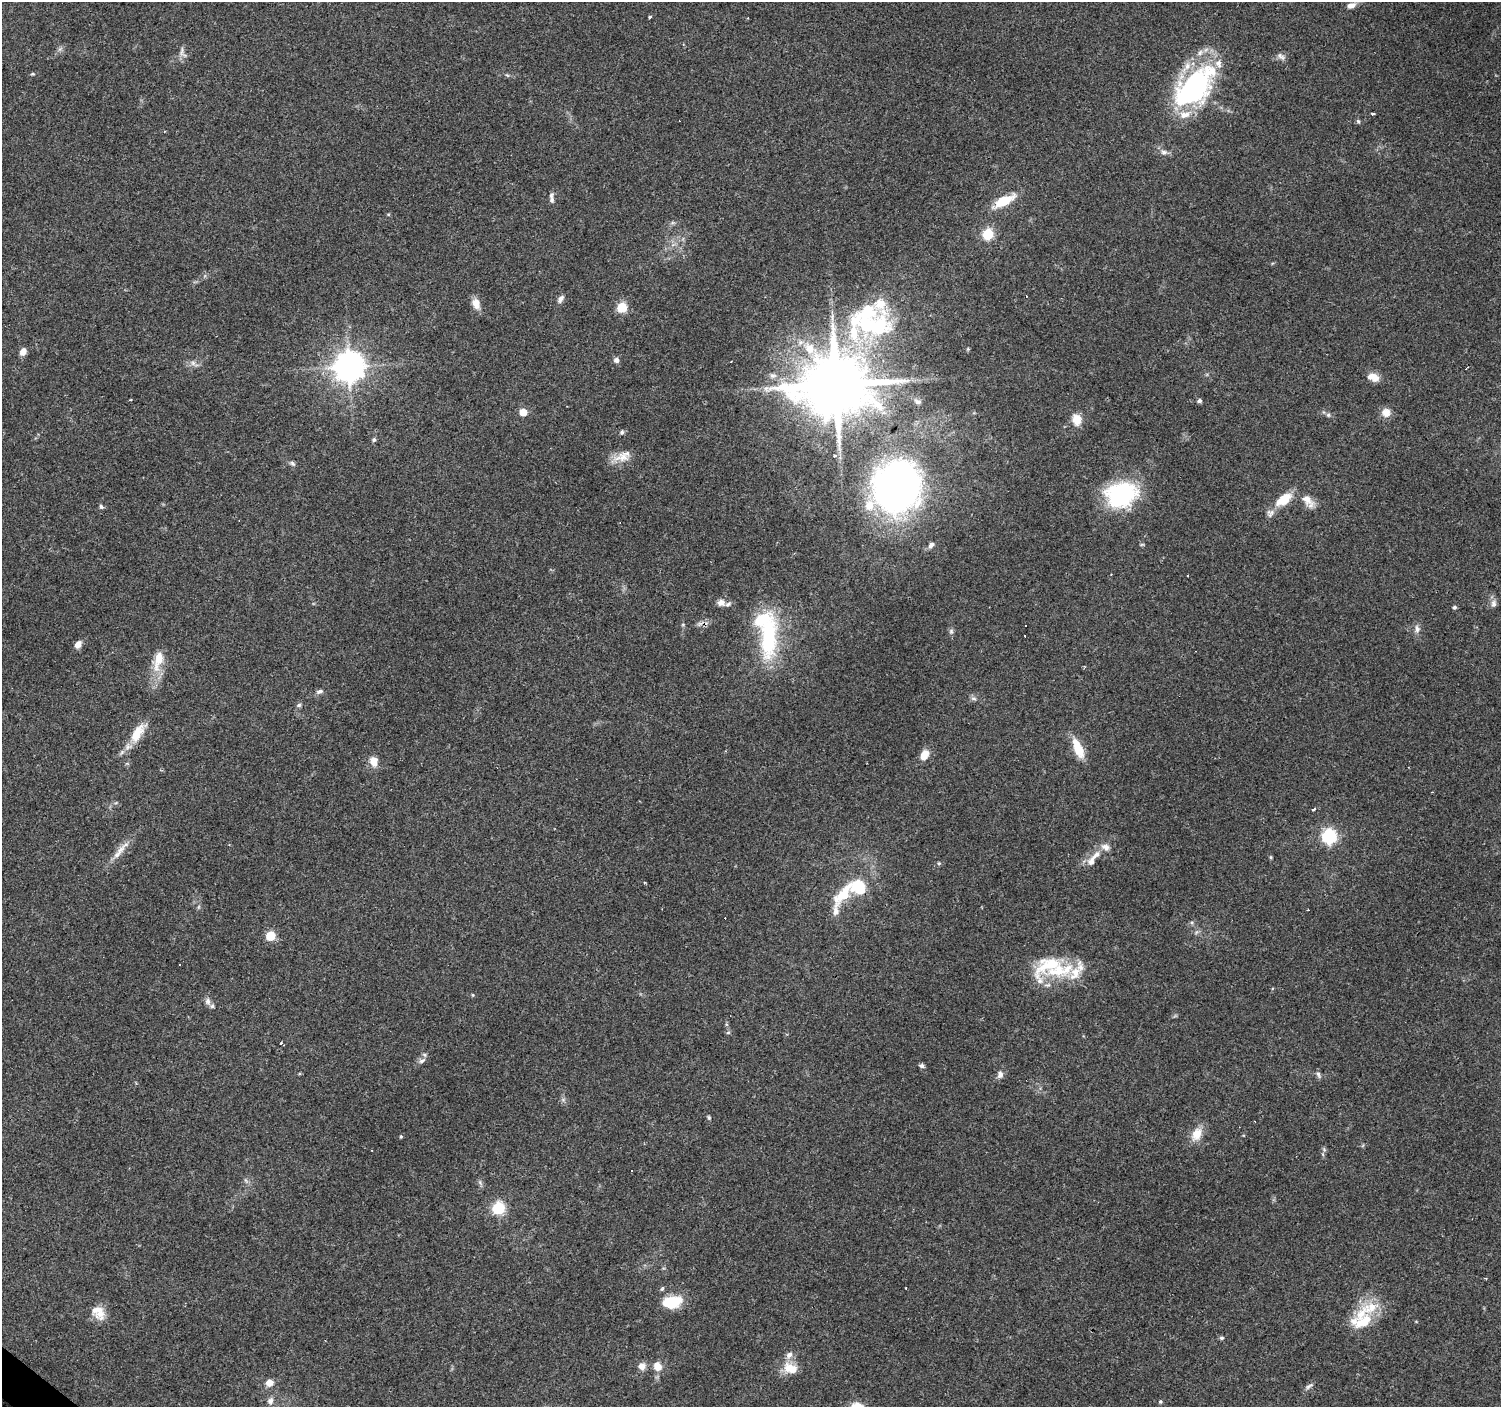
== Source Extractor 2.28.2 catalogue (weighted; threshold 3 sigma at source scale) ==
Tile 7 of 4 x 4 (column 3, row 2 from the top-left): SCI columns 2999-4497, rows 2977-4381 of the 6000 x 6021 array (HDU 1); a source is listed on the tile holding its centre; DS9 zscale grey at full resolution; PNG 1503 x 1409 px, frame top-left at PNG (2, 2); no overlay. Shown black and unused: <1% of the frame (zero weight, under 3 of 4 exposures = <1% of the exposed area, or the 3 px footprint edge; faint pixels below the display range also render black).
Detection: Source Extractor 2.28.2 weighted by HDU 2 'WHT'; one run over the whole footprint, this tile lists its part. Background 0.0746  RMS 0.0054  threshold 0.0242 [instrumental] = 3 sigma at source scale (4.5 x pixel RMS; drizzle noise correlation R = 1.50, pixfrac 1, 0.0396/0.0396 arcsec/px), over >= 5 px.
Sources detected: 140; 3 inside a brighter object's white glare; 9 cosmic-ray / hot-pixel residue — not listed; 24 inside a brighter listed object's ellipse — not listed separately; the other 104 listed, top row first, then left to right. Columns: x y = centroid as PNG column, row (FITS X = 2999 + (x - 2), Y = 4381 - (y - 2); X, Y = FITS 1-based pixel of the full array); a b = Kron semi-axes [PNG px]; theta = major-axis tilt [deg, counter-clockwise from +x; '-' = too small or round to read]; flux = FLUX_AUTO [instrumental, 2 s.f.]
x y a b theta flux
1351 5 13 8 21 3.5
650 17 4 3 - 2.7
60 49 8 5 45 1.5
182 51 18 6 88 2.7
1281 56 13 7 -35 2.3
32 74 5 4 - 0.66
507 75 7 4 -43 0.82
1194 86 50 32 42 96
1373 114 3 2 - 2.9
1358 121 6 5 - 0.93
1164 152 11 7 -10 2.3
551 198 15 5 -86 2.1
1003 201 21 8 27 18
388 214 6 3 -18 0.52
988 234 6 5 - 44
560 299 11 6 57 2.1
476 303 14 9 -71 5.7
622 307 6 6 - 30
874 326 54 30 10 64
968 349 6 4 89 0.63
23 352 7 6 - 4.9
616 360 6 6 - 2.1
193 363 14 6 -35 2.7
349 367 9 9 - 860
1466 368 3 2 - 0.51
1373 377 15 9 -19 5.4
836 384 20 17 11 4800
131 400 3 2 - 0.59
1199 401 5 4 - 1.6
917 402 9 6 -17 1.7
523 412 5 5 - 10
1386 412 10 10 - 5.2
1328 415 7 6 - 1.2
1077 419 14 10 -78 6.8
622 432 7 5 65 1.2
374 440 5 5 - 1.2
835 455 3 3 - 2.3
623 457 28 12 14 8.1
292 463 8 6 -33 1.4
896 487 31 26 84 590
1121 494 34 26 19 60
1284 499 21 11 37 12
1308 501 22 11 -52 6.7
101 507 7 5 -47 1.1
1142 544 6 4 1 0.71
931 545 9 6 45 2.1
1187 576 3 2 - 0.47
721 603 11 9 -9 3
1494 603 11 7 84 2.3
1454 607 5 4 - 1.2
699 624 10 5 35 1.7
683 625 5 5 - 0.73
1417 629 12 6 -83 2.5
951 631 8 6 -90 1.3
768 637 57 21 86 53
78 644 8 6 55 4
158 660 32 13 75 12
320 691 11 6 18 1.8
974 698 8 6 -2 1.5
299 705 7 5 16 1.2
138 733 31 12 58 12
1078 748 24 10 -67 13
924 755 12 9 58 6
374 761 11 9 -78 6.4
1313 809 3 3 - 3.5
1329 836 6 6 - 110
121 850 20 9 56 5.9
1096 854 14 8 41 4.3
1271 857 5 4 - 0.64
939 863 5 4 - 0.71
843 894 57 15 60 23
198 907 6 4 89 0.87
1192 923 6 5 - 1
271 936 6 6 - 21
1060 970 66 16 10 27
473 995 5 3 - 0.53
208 1001 10 7 -78 2.3
728 1032 6 4 2 0.78
281 1043 3 3 - 4
422 1061 11 6 32 2.4
922 1066 7 5 -19 1.3
1318 1074 11 5 -61 1.5
1000 1075 10 7 74 2.7
563 1099 7 4 -19 1.1
709 1118 6 4 -74 0.8
1197 1134 17 11 62 8.7
401 1136 4 3 - 0.72
1324 1150 7 6 - 1.2
246 1181 8 5 -59 1.3
480 1183 8 5 -57 1.3
498 1208 6 6 - 61
1486 1278 4 3 - 0.49
662 1289 6 5 - 0.85
672 1302 20 12 8 21
99 1314 18 15 -74 7.5
1361 1314 31 15 63 16
1221 1338 6 5 - 0.94
642 1366 9 9 - 3.8
657 1366 12 10 -69 5.5
788 1368 18 12 -85 7.8
269 1383 10 9 - 4
1309 1386 13 5 34 1.7
270 1401 11 8 73 2.5
1160 1401 5 5 - 0.81
Overlapping masked pixels (flux is a lower limit): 1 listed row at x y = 138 733